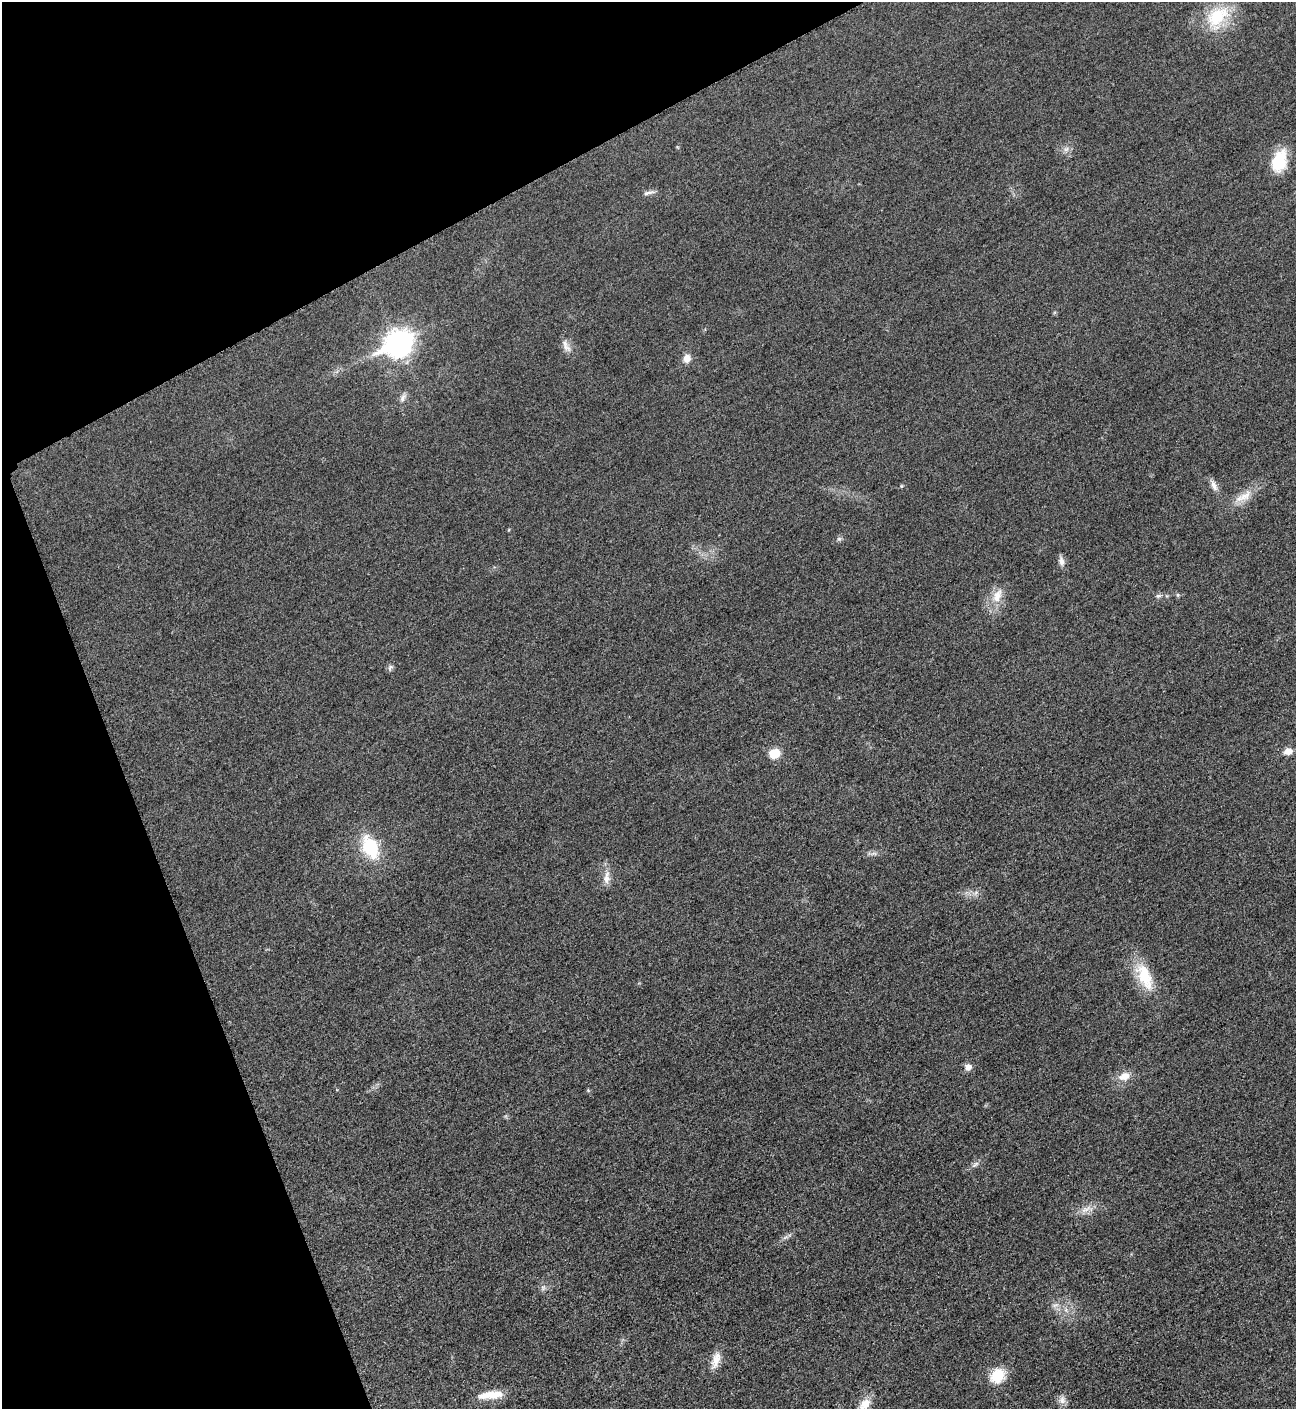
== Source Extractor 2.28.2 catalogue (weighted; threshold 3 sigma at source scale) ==
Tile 5 of 4 x 4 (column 1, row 2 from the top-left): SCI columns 300-1593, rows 2826-4232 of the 5640 x 5648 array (HDU 1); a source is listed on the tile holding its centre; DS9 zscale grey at full resolution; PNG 1298 x 1411 px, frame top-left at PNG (2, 2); no overlay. Shown black and unused: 21% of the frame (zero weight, under 3 of 5 exposures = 1% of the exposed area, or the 3 px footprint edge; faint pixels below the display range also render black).
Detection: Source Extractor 2.28.2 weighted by HDU 2 'WHT'; one run over the whole footprint, this tile lists its part. Background 0.0192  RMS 0.0051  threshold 0.0228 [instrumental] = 3 sigma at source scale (4.5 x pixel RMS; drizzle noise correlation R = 1.50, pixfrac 1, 0.05/0.05 arcsec/px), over >= 5 px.
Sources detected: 36; all 36 listed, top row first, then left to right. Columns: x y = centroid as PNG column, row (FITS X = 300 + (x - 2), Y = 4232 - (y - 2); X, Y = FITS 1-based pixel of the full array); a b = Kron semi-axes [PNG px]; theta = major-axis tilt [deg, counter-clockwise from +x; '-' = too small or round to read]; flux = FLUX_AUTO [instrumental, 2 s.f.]
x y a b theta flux
1217 17 36 24 52 24
1066 149 8 6 44 1.8
1279 161 24 15 73 19
649 193 17 5 12 2
398 343 12 9 27 420
566 346 19 8 -59 3.6
687 358 10 9 - 4.1
403 398 13 7 64 2.3
1214 485 16 7 -68 3.1
901 486 6 3 71 0.54
1243 497 30 11 30 8.5
839 539 6 6 - 1.1
1061 561 13 7 -79 2.4
997 595 23 12 65 8.4
1178 595 5 5 - 0.81
1158 596 7 5 13 1.3
390 668 10 6 58 1.3
1288 751 9 7 18 4.3
774 753 10 9 - 9.1
370 847 24 15 -63 27
874 854 9 4 8 1.5
607 878 20 9 84 4.7
976 893 8 5 45 1.5
1144 976 37 17 -66 19
968 1067 8 8 - 3.2
1124 1076 15 10 17 5.7
588 1090 6 4 -47 0.6
975 1165 12 6 37 1.9
1086 1209 19 7 29 4.1
543 1288 8 6 71 1.4
1055 1305 10 5 12 1.7
716 1360 24 10 73 5.9
998 1376 21 17 42 12
490 1395 33 10 6 9.6
1062 1400 12 10 82 2.8
865 1404 18 11 51 6.7
Isophote crosses this tile's border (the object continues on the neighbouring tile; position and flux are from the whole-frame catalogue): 1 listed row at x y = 865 1404